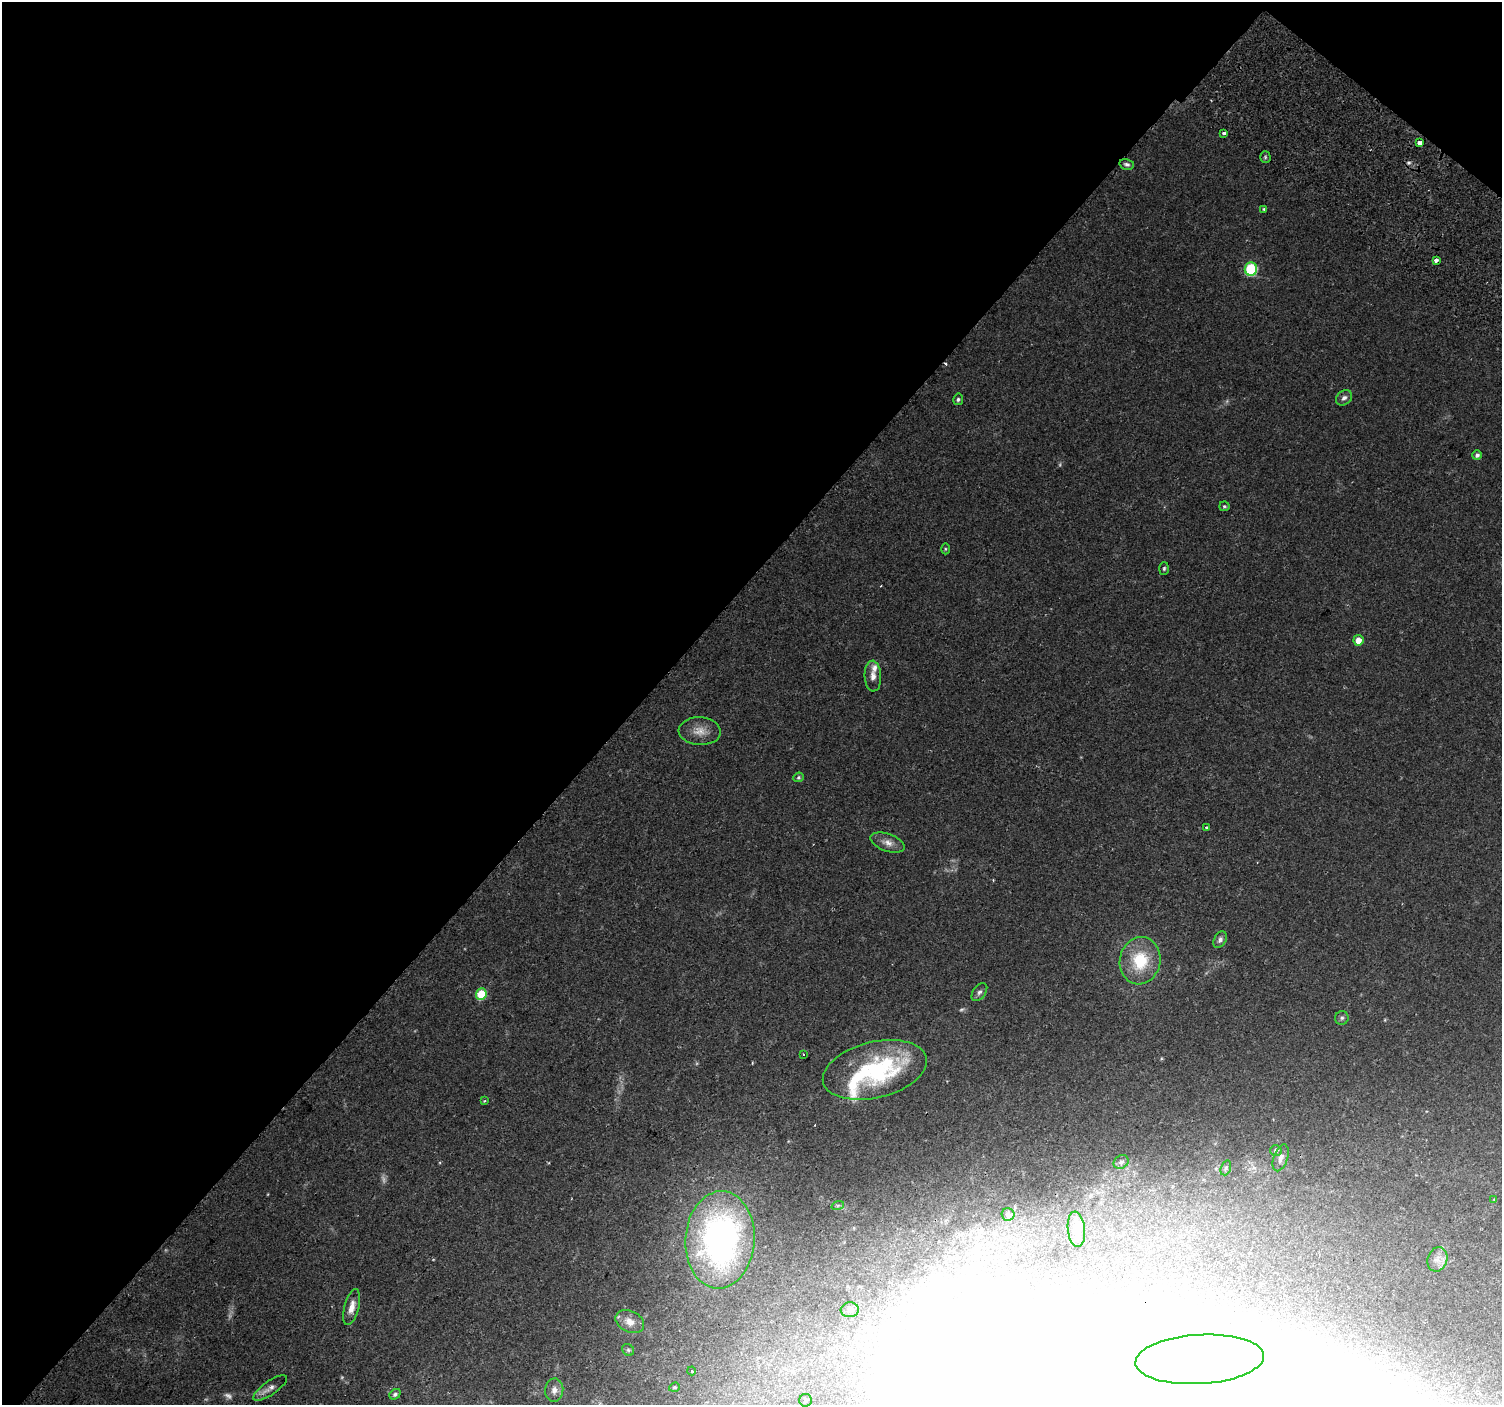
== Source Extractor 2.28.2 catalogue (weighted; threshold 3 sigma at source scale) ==
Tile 2 of 4 x 4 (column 2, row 1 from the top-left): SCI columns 1592-3091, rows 4545-5947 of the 6176 x 6218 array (HDU 1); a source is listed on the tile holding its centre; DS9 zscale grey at full resolution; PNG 1504 x 1407 px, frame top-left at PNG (2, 2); each listed source drawn as its Kron ellipse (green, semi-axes under 4 px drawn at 4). Shown black and unused: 44% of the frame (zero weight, under 2 of 3 exposures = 6% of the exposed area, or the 3 px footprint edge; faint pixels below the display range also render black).
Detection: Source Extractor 2.28.2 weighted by HDU 2 'WHT'; one run over the whole footprint, this tile lists its part. Background 0.0506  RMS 0.0043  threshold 0.0196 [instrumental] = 3 sigma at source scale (4.5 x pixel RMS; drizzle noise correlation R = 1.50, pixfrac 1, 0.0396/0.0396 arcsec/px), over >= 5 px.
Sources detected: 69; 6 too faint to see at this stretch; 8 inside a brighter object's white glare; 3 cosmic-ray / hot-pixel residue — neither listed nor drawn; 4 inside a brighter listed object's ellipse — not listed separately; the other 48 listed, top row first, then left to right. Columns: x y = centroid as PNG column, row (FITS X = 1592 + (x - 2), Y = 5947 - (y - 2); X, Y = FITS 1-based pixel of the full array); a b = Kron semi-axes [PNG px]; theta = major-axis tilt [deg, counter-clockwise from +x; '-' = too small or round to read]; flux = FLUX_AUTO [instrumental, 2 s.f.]
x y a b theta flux
1224 133 3 3 - 2.8
1420 143 4 4 - 4
1265 157 6 5 - 0.74
1127 164 7 5 -12 1.1
1264 209 4 3 - 0.5
1436 260 4 3 - 5.1
1251 269 7 6 - 30
1344 398 9 7 37 1.5
958 399 6 5 - 0.9
1477 455 5 5 - 1.2
1224 506 5 4 - 0.66
945 549 5 3 - 0.44
1164 568 6 5 - 0.75
1358 640 5 5 - 4.2
873 676 15 8 -87 2.8
700 731 21 14 -4 5.6
798 777 5 4 - 0.68
1206 827 3 3 - 1.2
887 843 18 8 -20 3.3
1220 940 9 6 60 1.4
1140 961 24 20 79 19
979 992 10 6 54 1.4
481 994 6 5 - 17
1342 1018 7 6 - 0.99
803 1054 3 2 - 0.55
875 1070 53 28 14 55
484 1101 4 2 - 0.35
1276 1150 5 5 - 1.1
1281 1158 14 7 71 2
1121 1162 8 6 36 1.4
1226 1168 8 5 70 0.89
1494 1200 4 4 - 0.37
838 1205 6 4 19 0.64
1008 1214 6 6 - 1.1
1076 1229 18 8 -83 3.6
720 1240 48 34 86 150
1437 1259 12 9 71 3.1
352 1307 18 7 75 4.1
850 1310 9 7 4 1.5
630 1322 15 10 -26 4.7
628 1350 6 5 - 0.77
1200 1359 64 24 3 67
692 1371 4 3 - 0.42
674 1387 5 4 - 0.58
270 1388 20 7 35 2.8
554 1390 11 9 86 2.8
395 1394 6 4 39 1.1
806 1400 6 6 - 1